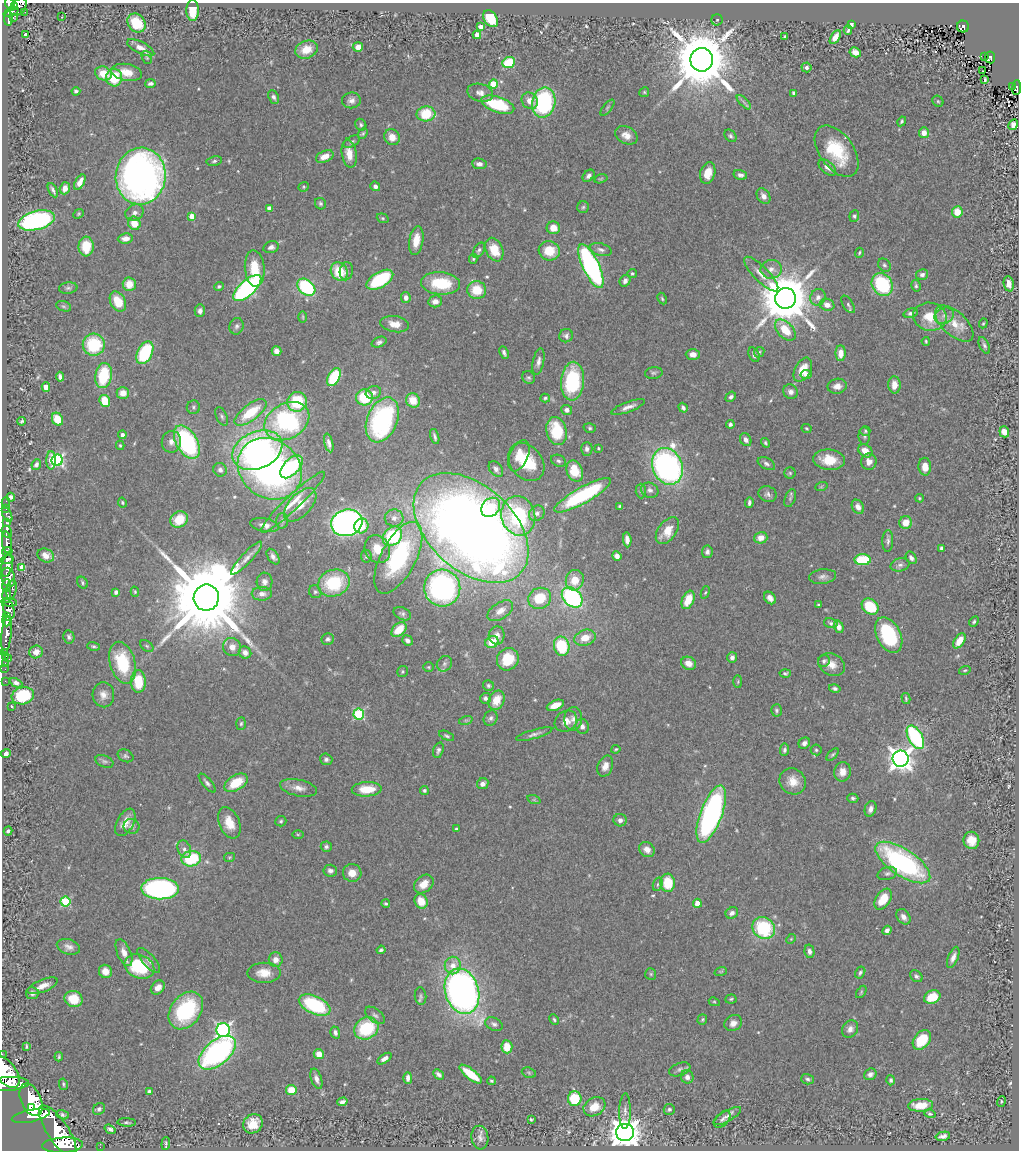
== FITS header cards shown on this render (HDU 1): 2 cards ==
NAXIS1  =                 1017
NAXIS2  =                 1148

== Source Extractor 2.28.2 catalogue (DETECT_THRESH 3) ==
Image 1017 x 1148 px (HDU 1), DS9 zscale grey, 1 PNG px = 1 image px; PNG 1021 x 1152 px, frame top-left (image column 1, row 1148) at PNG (2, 3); each listed source drawn as its Kron ellipse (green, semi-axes under 4 px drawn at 4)
Background 0.63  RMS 0.043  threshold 0.128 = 3 sigma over >= 5 px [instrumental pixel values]
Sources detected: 544; of the 544, the 500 brightest by FLUX_AUTO listed and drawn (44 fainter detections omitted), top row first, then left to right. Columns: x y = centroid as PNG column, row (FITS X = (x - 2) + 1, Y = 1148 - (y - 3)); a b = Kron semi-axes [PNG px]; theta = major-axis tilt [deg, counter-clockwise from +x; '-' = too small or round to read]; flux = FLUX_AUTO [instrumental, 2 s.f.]
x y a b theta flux
10 4 7 4 -64 350
14 7 3 2 - 94
18 7 10 6 50 450
192 10 10 6 -89 62
11 12 8 3 22 120
25 12 2 2 - 6.8
13 17 3 2 - 10
62 17 3 2 - 4.1
8 18 7 3 89 180
491 19 9 6 -55 100
717 20 5 5 - 5.6
136 23 10 8 -49 95
852 24 4 3 - 6.2
480 26 4 3 - 15
963 27 6 6 - 120
848 30 5 3 - 5.3
25 34 3 3 - 6.9
477 35 4 3 - 30
785 36 4 3 - 4.4
835 37 8 4 58 19
358 47 5 5 - 19
141 48 15 6 -27 23
306 50 11 8 20 41
855 52 6 4 -28 23
985 56 3 2 - 4.2
147 57 7 5 -70 4.3
990 57 6 5 - 66
702 60 11 11 - 28000
509 62 6 5 - 120
806 67 5 5 - 11
983 71 2 2 - 3.4
126 72 15 8 -10 41
103 73 8 7 - 42
114 77 9 8 - 93
985 80 4 3 - 4.9
150 84 5 3 - 8.7
493 84 4 4 - 86
1012 86 3 2 - 11
1017 88 7 4 87 68
76 91 4 4 - 6.5
644 92 5 4 - 3.8
480 93 13 9 -15 17
794 93 4 4 - 9.5
274 97 7 5 -64 8.5
351 100 9 8 - 15
530 101 9 7 -51 22
938 101 6 5 - 4.9
544 102 15 11 78 330
744 102 9 3 -46 6.6
498 105 17 7 -18 160
607 108 10 4 50 5.3
426 114 9 7 3 110
902 121 5 4 - 4.8
361 125 6 5 - 5.8
1013 125 6 4 61 19
924 133 5 5 - 24
363 134 6 4 48 4.4
626 135 12 8 -26 26
730 136 7 5 -48 6.3
392 137 8 7 - 29
352 142 9 5 29 7.1
837 151 29 17 -54 150
349 154 14 7 -81 36
325 156 9 5 24 28
214 161 8 5 10 6.6
479 164 7 5 -7 13
827 167 10 6 -41 12
708 173 11 7 74 42
740 175 7 5 -14 9.5
141 176 28 25 84 1500
589 176 7 5 46 10
601 179 7 4 15 4
80 182 8 4 60 23
375 186 5 4 - 9.3
304 187 5 4 - 3.7
65 188 6 5 - 22
53 190 8 3 -62 7.4
763 196 8 6 -56 15
320 204 6 5 - 5.9
583 207 6 5 - 5.5
269 208 4 4 - 19
957 212 6 5 - 47
134 213 9 8 - 14
79 214 5 4 - 3.4
192 216 4 4 - 52
854 216 6 5 - 5.9
383 218 6 4 -21 4.1
36 220 19 9 15 550
134 223 7 6 - 49
553 228 6 6 - 28
125 238 7 5 6 18
416 240 14 7 81 44
86 246 10 7 86 74
271 247 8 5 16 11
479 250 8 5 60 7.3
494 250 12 8 -65 64
601 250 11 6 -15 11
549 251 10 9 - 66
859 253 5 3 - 3.5
473 259 5 4 - 4.2
884 265 7 5 -48 6.6
591 266 24 8 -65 680
255 268 18 10 -85 78
771 269 10 9 - 22
339 271 9 8 - 91
346 271 9 6 80 12
632 273 4 4 - 4.2
761 274 23 7 -45 32
922 275 6 5 - 9.7
380 280 15 7 31 200
625 281 6 5 - 11
440 283 20 11 -5 130
129 284 6 6 - 42
882 284 12 10 -57 270
1009 284 8 5 -83 21
219 286 5 4 - 4.9
916 286 6 4 -77 5.6
306 287 10 7 -41 260
68 288 9 5 6 7.5
247 288 17 8 42 640
477 290 9 9 - 76
406 297 5 4 - 13
818 297 8 7 - 14
785 298 10 10 - 19000
662 299 6 4 -63 4.2
435 301 7 6 - 17
118 302 11 7 -61 65
848 304 10 5 -58 7.6
827 305 7 6 - 20
64 306 8 5 -19 5.6
200 311 6 5 - 12
911 313 7 4 16 8.5
944 316 10 8 23 16
303 317 6 4 -89 3.8
930 317 17 14 -10 67
983 323 5 4 - 3.5
395 324 14 8 -9 32
954 324 23 12 -42 54
236 326 8 7 - 8.7
785 330 13 7 -47 66
566 336 7 6 - 9.1
926 341 4 3 - 3.4
379 342 8 5 21 8.1
94 345 11 11 - 160
984 345 9 5 -64 7.1
276 351 5 4 - 16
759 352 6 4 46 4.6
145 353 12 7 64 200
504 353 6 3 -65 7.4
841 353 8 5 88 29
693 354 7 5 -1 15
754 355 7 5 -65 10
538 361 13 5 79 14
803 370 13 8 62 49
654 373 9 6 9 6.7
806 374 5 4 - 11
103 376 13 8 79 160
60 377 5 4 - 9.8
334 377 10 5 62 160
529 378 7 6 - 6
573 381 19 11 86 230
894 385 8 6 -87 24
837 386 9 7 11 21
46 387 4 4 - 25
373 392 8 6 20 12
791 392 7 7 - 12
123 393 6 5 - 28
364 397 8 8 - 110
731 397 6 4 41 7.5
545 398 5 4 - 4.5
413 400 7 6 - 45
105 401 6 5 - 87
297 402 10 9 - 140
193 407 7 6 - 6.5
628 407 18 5 20 18
683 408 5 4 - 8.2
567 410 5 5 - 11
251 412 19 8 37 110
222 417 10 5 -65 7.5
57 419 7 5 -65 57
382 420 23 15 67 440
22 421 4 3 - 4.2
287 421 24 17 29 470
730 424 4 4 - 7.8
590 428 6 5 - 5
807 428 5 4 - 3.5
557 431 14 10 -76 130
865 431 5 4 - 4.1
1004 432 6 5 - 31
122 435 4 4 - 12
864 436 9 6 90 7.4
435 437 8 3 -73 7
746 440 7 5 -61 12
171 442 11 9 82 19
187 442 18 10 -60 380
329 443 9 4 -75 12
765 443 5 4 - 4.9
120 445 4 3 - 3.5
598 448 4 4 - 3.3
587 449 7 6 - 11
257 450 26 18 23 680
865 451 8 6 -35 38
519 456 16 9 67 48
51 460 9 4 90 37
57 460 6 5 - 500
829 460 16 10 -6 65
559 461 8 6 -23 7.8
526 462 21 15 -51 130
869 462 8 7 - 22
36 464 5 4 - 9.8
766 464 9 5 -27 8.9
667 466 19 15 -68 900
291 467 14 8 47 230
925 467 9 6 -87 32
270 469 34 29 -38 1200
496 469 9 6 -53 9.6
220 470 7 6 - 9.4
575 471 11 8 -66 85
790 473 6 5 - 4.9
821 487 6 4 19 3.3
650 490 9 7 -24 11
641 491 7 5 -89 5.3
768 494 9 7 -24 11
583 495 32 8 29 340
11 497 4 4 - 7.2
790 498 9 5 69 6.5
920 498 4 3 - 3.5
122 502 5 4 - 3.9
293 502 43 7 43 54
749 502 5 3 - 7.6
6 503 6 2 89 12
300 505 20 11 46 45
620 506 4 3 - 4
491 507 10 8 48 65
858 507 7 5 -60 18
6 509 2 2 - 9.4
537 513 8 7 - 12
7 514 8 4 -63 92
518 516 20 16 -75 300
394 518 9 8 - 15
179 519 9 8 - 72
282 521 7 6 - 7.4
7 523 3 3 - 92
347 523 16 13 16 1100
906 523 6 6 - 38
265 525 14 6 -10 18
361 526 7 6 - 57
471 528 67 42 -42 4300
667 531 15 9 53 49
7 532 6 5 - 400
392 536 11 8 45 200
761 538 6 5 - 28
627 540 7 4 -85 15
888 541 11 5 89 9.2
7 542 11 5 -82 1300
941 548 4 3 - 5.8
377 549 14 12 -62 51
7 551 5 3 - 660
707 552 6 5 - 9.3
46 555 8 6 -20 25
366 556 6 5 - 5.5
617 556 5 4 - 14
273 557 9 5 -56 11
246 558 22 5 47 21
398 558 39 17 63 350
911 558 6 5 - 11
7 559 6 3 17 740
863 560 8 5 -1 160
900 565 9 6 14 11
7 566 11 5 77 2200
22 568 4 4 - 52
8 577 10 7 -77 1100
823 577 13 7 7 13
575 580 10 9 - 50
264 582 9 8 - 15
82 583 6 5 - 5.4
334 583 16 13 20 170
6 586 6 3 83 300
442 588 18 18 - 570
12 590 10 5 80 250
116 592 4 3 - 14
135 592 5 4 - 3.5
315 592 7 6 - 5.8
705 592 6 4 68 3.8
262 594 10 7 0 15
7 595 7 4 -89 500
572 597 12 8 -42 470
206 598 13 12 - 58000
540 598 12 10 24 92
770 598 7 5 -52 15
688 600 9 6 67 63
9 602 8 3 -10 530
819 605 3 3 - 3.5
870 606 9 7 -41 110
9 608 10 5 -71 690
500 611 14 8 32 23
402 614 9 6 -27 7.9
6 617 4 3 - 520
7 621 5 3 - 810
974 622 5 4 - 4.9
831 623 7 5 -14 6.1
839 627 6 4 -74 16
399 630 9 6 46 59
7 634 18 5 84 1300
497 635 9 8 - 17
889 635 19 12 -63 220
69 637 6 5 - 7.5
585 638 11 8 19 46
328 639 6 5 - 7.9
407 640 6 5 - 11
959 641 8 5 56 36
492 642 7 5 29 55
94 646 6 4 -16 4.7
147 646 7 5 -36 5.6
562 646 10 7 -78 150
232 647 9 9 - 23
5 652 2 2 - 14
36 652 7 6 - 19
245 652 6 6 - 16
5 656 3 3 - 35
732 657 5 5 - 10
9 659 3 2 - 61
508 659 11 10 - 78
824 661 6 5 - 8.3
5 663 2 2 - 10
122 663 21 12 -74 140
688 663 7 6 - 28
444 664 8 7 - 9.4
832 664 14 11 -30 29
428 667 5 5 - 4.2
5 669 2 2 - 7.6
965 670 6 4 17 3.6
403 672 5 5 - 4.8
785 673 5 4 - 5
5 681 2 2 - 10
138 681 11 7 -88 94
738 682 6 3 90 3.6
16 683 7 4 -27 12
488 686 6 5 - 5.8
835 688 6 4 -14 7.4
103 695 12 11 - 22
23 696 11 8 12 170
485 698 5 5 - 8.3
906 699 6 4 -76 4
497 700 10 7 66 49
555 705 9 5 22 33
11 706 3 2 - 3.4
776 710 6 5 - 5.6
359 714 5 5 - 230
491 718 8 6 59 9.1
573 719 12 9 87 17
466 720 7 4 18 5.3
566 721 12 10 38 25
241 724 6 5 - 5
582 726 7 6 - 12
534 734 19 4 16 12
447 736 8 4 -26 5.8
915 737 13 7 -60 340
804 743 6 5 - 11
616 749 4 3 - 3.3
438 750 8 5 73 8.5
785 750 6 4 85 7
816 750 5 5 - 5.4
6 754 5 4 - 12
833 755 8 4 48 4.9
126 756 8 6 -28 6.6
326 759 6 5 - 7.7
901 759 8 8 - 2600
104 761 9 6 -22 7.3
605 766 11 7 68 22
842 772 10 8 81 24
793 781 13 12 - 37
207 783 12 4 -49 8.7
236 783 13 7 31 80
483 784 6 5 - 13
299 788 19 8 -12 24
367 789 15 7 3 65
424 790 4 4 - 5.5
853 798 5 4 - 7.1
534 800 7 4 -18 4.2
870 809 8 5 71 15
711 814 30 11 70 750
620 820 6 6 - 12
281 821 5 5 - 5.1
125 822 15 8 62 32
229 823 16 10 -66 48
131 826 8 7 - 9.9
456 829 3 3 - 3.7
8 831 4 4 - 7.2
298 834 5 3 - 3.3
971 840 9 8 - 38
326 847 5 5 - 6.5
184 849 9 6 -70 13
647 849 8 7 - 22
230 857 6 4 13 3.7
191 859 10 7 9 180
903 862 32 13 -34 520
330 871 7 6 - 9.4
352 873 9 9 - 32
887 873 10 6 16 8.6
668 883 9 7 -87 79
424 884 11 8 40 37
658 884 7 4 71 5.5
160 889 19 10 -1 730
883 899 11 7 57 57
421 901 7 6 - 45
65 902 5 5 - 200
697 903 4 4 - 45
386 904 4 3 - 4.9
732 913 6 5 - 13
903 917 8 6 -53 17
764 928 12 10 -40 220
887 930 5 4 - 12
791 939 5 4 - 3.5
68 947 12 7 -16 16
381 950 4 3 - 5.5
809 951 7 5 -78 11
124 953 14 6 -67 26
953 957 11 5 68 15
149 960 16 6 -49 14
276 960 7 7 - 19
453 965 9 8 - 29
139 966 15 11 -24 160
105 971 7 6 - 27
721 971 6 4 19 3.9
860 972 6 4 60 6.3
264 973 17 10 0 43
651 974 6 5 - 4.4
916 976 7 5 -41 6.7
43 986 16 6 22 25
158 987 8 6 43 20
462 991 23 17 -73 1500
861 992 7 3 55 4
32 993 6 6 - 11
421 996 9 6 -84 7
932 997 8 6 22 63
74 999 9 8 - 72
731 999 5 4 - 4.3
714 1002 5 4 - 3.3
315 1005 17 9 -24 270
186 1010 21 15 53 250
375 1015 11 6 -37 10
702 1019 5 5 - 4.6
554 1020 6 4 -63 4.7
733 1023 9 7 32 19
494 1024 9 6 -26 9
366 1028 13 10 33 170
850 1029 9 7 53 16
223 1030 7 6 - 830
335 1032 6 4 -73 8.8
922 1040 11 7 51 93
26 1046 4 3 - 4.7
507 1047 6 5 - 52
217 1053 22 12 40 650
2 1054 2 2 - 33
319 1054 5 5 - 30
59 1057 4 3 - 4
385 1059 8 4 34 13
680 1069 11 6 20 10
6 1072 18 10 -52 5300
529 1073 7 5 -19 4.7
438 1074 6 3 -45 8.4
471 1074 14 5 -38 86
870 1074 6 5 - 11
687 1077 7 6 - 14
408 1078 6 4 -89 12
316 1079 10 5 -72 14
808 1079 6 5 - 6.2
891 1080 5 4 - 5.4
491 1081 4 3 - 3.4
9 1084 20 7 3 4300
63 1084 6 3 -78 4.3
291 1090 5 5 - 54
149 1091 4 3 - 9.6
575 1099 7 6 - 110
31 1100 17 10 -66 5000
1001 1101 5 3 - 3.3
342 1102 5 4 - 11
920 1105 12 6 4 46
594 1107 11 9 31 45
31 1108 3 2 - 960
99 1109 6 5 - 6.2
669 1109 5 5 - 5.8
625 1111 17 5 89 14
930 1114 6 4 -17 5.2
63 1115 6 4 -19 7.2
31 1116 19 6 12 10000
727 1116 16 5 29 15
531 1119 3 3 - 3.5
722 1119 10 6 48 8.2
127 1122 9 4 -3 5.1
253 1124 10 9 - 44
110 1129 6 4 -37 8.1
58 1131 30 10 -57 6000
625 1133 9 8 - 5100
943 1136 7 4 13 13
480 1138 12 8 -82 14
166 1144 6 2 86 4.7
62 1145 20 7 3 2300
100 1147 2 2 - 6.8
At the frame edge (FLAGS 8, measured only in part): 5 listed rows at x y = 10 4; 1017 88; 2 1054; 6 1072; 9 1084
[44 fainter detections neither listed nor drawn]